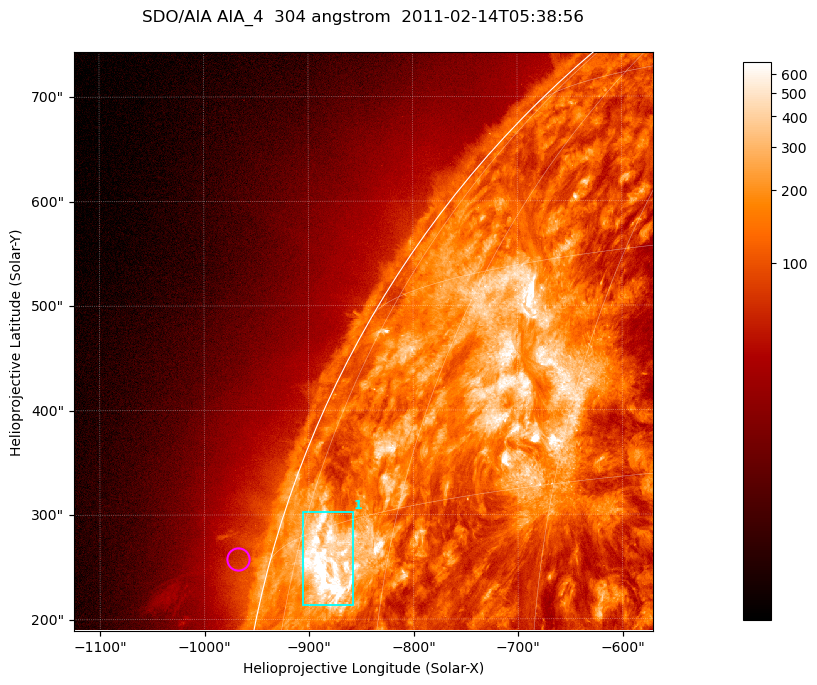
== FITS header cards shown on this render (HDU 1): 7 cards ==
TELESCOP= 'SDO/AIA '           / For AIA: SDO/AIA
INSTRUME= 'AIA_4   '           / For AIA: AIA_ATA1, AIA_ATA2, AIA_ATA3 or AIA_AT
WAVELNTH=                  304 / [angstrom] Wavelength
WAVEUNIT= 'angstrom'           / Wavelength unit: angstrom
DATE-OBS= '2011-02-14T05:38:56.125' / [ISO] Date when observation started; ISO 8
CTYPE1  = 'HPLN-TAN'           / CTYPE1; Typically HPLN
CTYPE2  = 'HPLT-TAN'           / CTYPE2; Typically HPLT

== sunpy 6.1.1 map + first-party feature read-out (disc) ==
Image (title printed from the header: SDO/AIA AIA_4  304 angstrom  2011-02-14T05:38:56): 923 x 923 px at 0.6 arcsec/px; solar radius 972 arcsec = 1619 px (partial field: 4.9% of the solar disc is inside the frame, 47% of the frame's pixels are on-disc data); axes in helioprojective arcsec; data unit not stated in the header (colour bar unlabelled)
Orientation: roll -0.132 deg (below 1 deg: not rotated)
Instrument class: DISC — disc imager (sunpy class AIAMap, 304 A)
Bright regions (active regions / flare kernels): reference = the on-disc median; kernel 7 px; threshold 5 sigma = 368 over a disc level ~129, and >= 1.15x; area >= 851 px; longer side >= 11 px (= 6.6 arcsec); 1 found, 1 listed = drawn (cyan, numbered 1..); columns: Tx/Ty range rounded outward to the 2 arcsec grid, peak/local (2 s.f.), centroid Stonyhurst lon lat
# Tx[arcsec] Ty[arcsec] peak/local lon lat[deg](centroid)
1 -906..-858 214..304 11 -69 +12
Off-limb structures (1.02-1.3 R_sun): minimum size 400 px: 2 found; the strongest spans PA ~75..80 deg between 1.02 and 1.06 R_sun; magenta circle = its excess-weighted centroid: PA ~75 deg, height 1.03 R_sun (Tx ~-968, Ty ~258 arcsec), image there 1.5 x the reference